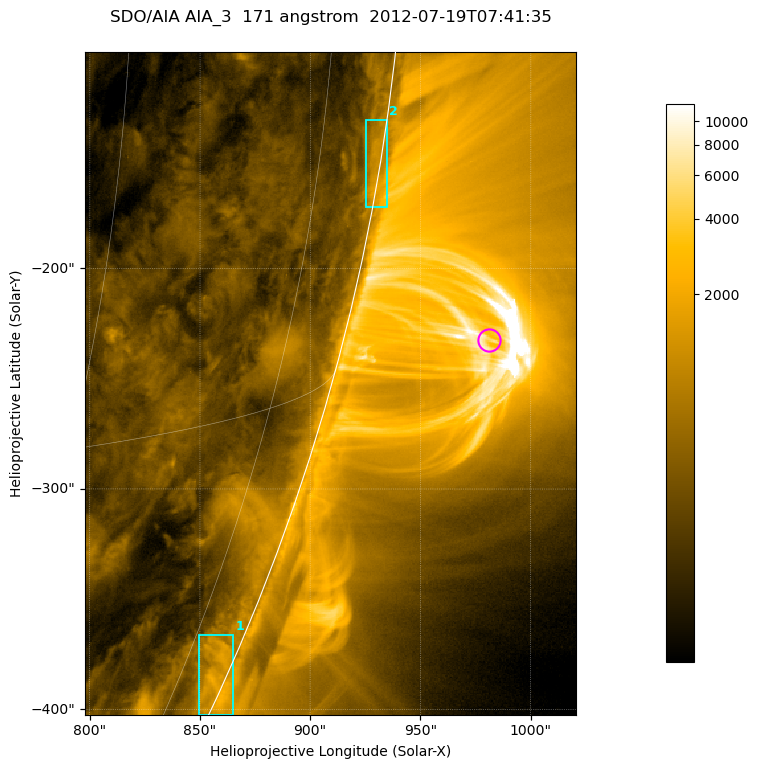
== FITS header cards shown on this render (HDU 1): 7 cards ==
TELESCOP= 'SDO/AIA '           / For AIA: SDO/AIA
INSTRUME= 'AIA_3   '           / For AIA: AIA_ATA1, AIA_ATA2, AIA_ATA3 or AIA_AT
WAVELNTH=                  171 / [angstrom] Wavelength
WAVEUNIT= 'angstrom'           / Wavelength unit: angstrom
DATE-OBS= '2012-07-19T07:41:35.347' / [ISO] Date when observation started; ISO 8
CTYPE1  = 'HPLN-TAN'           / CTYPE1; Typically HPLN
CTYPE2  = 'HPLT-TAN'           / CTYPE2; Typically HPLT

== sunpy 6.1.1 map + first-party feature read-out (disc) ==
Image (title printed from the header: SDO/AIA AIA_3  171 angstrom  2012-07-19T07:41:35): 371 x 501 px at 0.599 arcsec/px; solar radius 944 arcsec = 1575 px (partial field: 1.2% of the solar disc is inside the frame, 48% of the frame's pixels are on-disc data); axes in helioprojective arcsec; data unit not stated in the header (colour bar unlabelled)
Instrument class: DISC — disc imager (sunpy class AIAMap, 171 A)
Bright regions (active regions / flare kernels): reference = the on-disc median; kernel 3 px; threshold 5 sigma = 663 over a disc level ~298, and >= 1.15x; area >= 185 px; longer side >= 4 px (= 2.4 arcsec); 2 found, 2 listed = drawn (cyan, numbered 1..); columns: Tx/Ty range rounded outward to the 2 arcsec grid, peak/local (2 s.f.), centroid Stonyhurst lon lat
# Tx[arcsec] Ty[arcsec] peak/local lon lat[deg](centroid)
1 848..866 -404..-366 6.8 +81 -23
2 924..936 -172..-132 5.9 +85 -9
Off-limb structures (1.02-1.3 R_sun): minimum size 92 px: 3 found; the strongest spans PA ~250..260 deg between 1.02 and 1.14 R_sun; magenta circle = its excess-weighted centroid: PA ~255 deg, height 1.07 R_sun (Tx ~982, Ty ~-232 arcsec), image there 4.3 x the reference